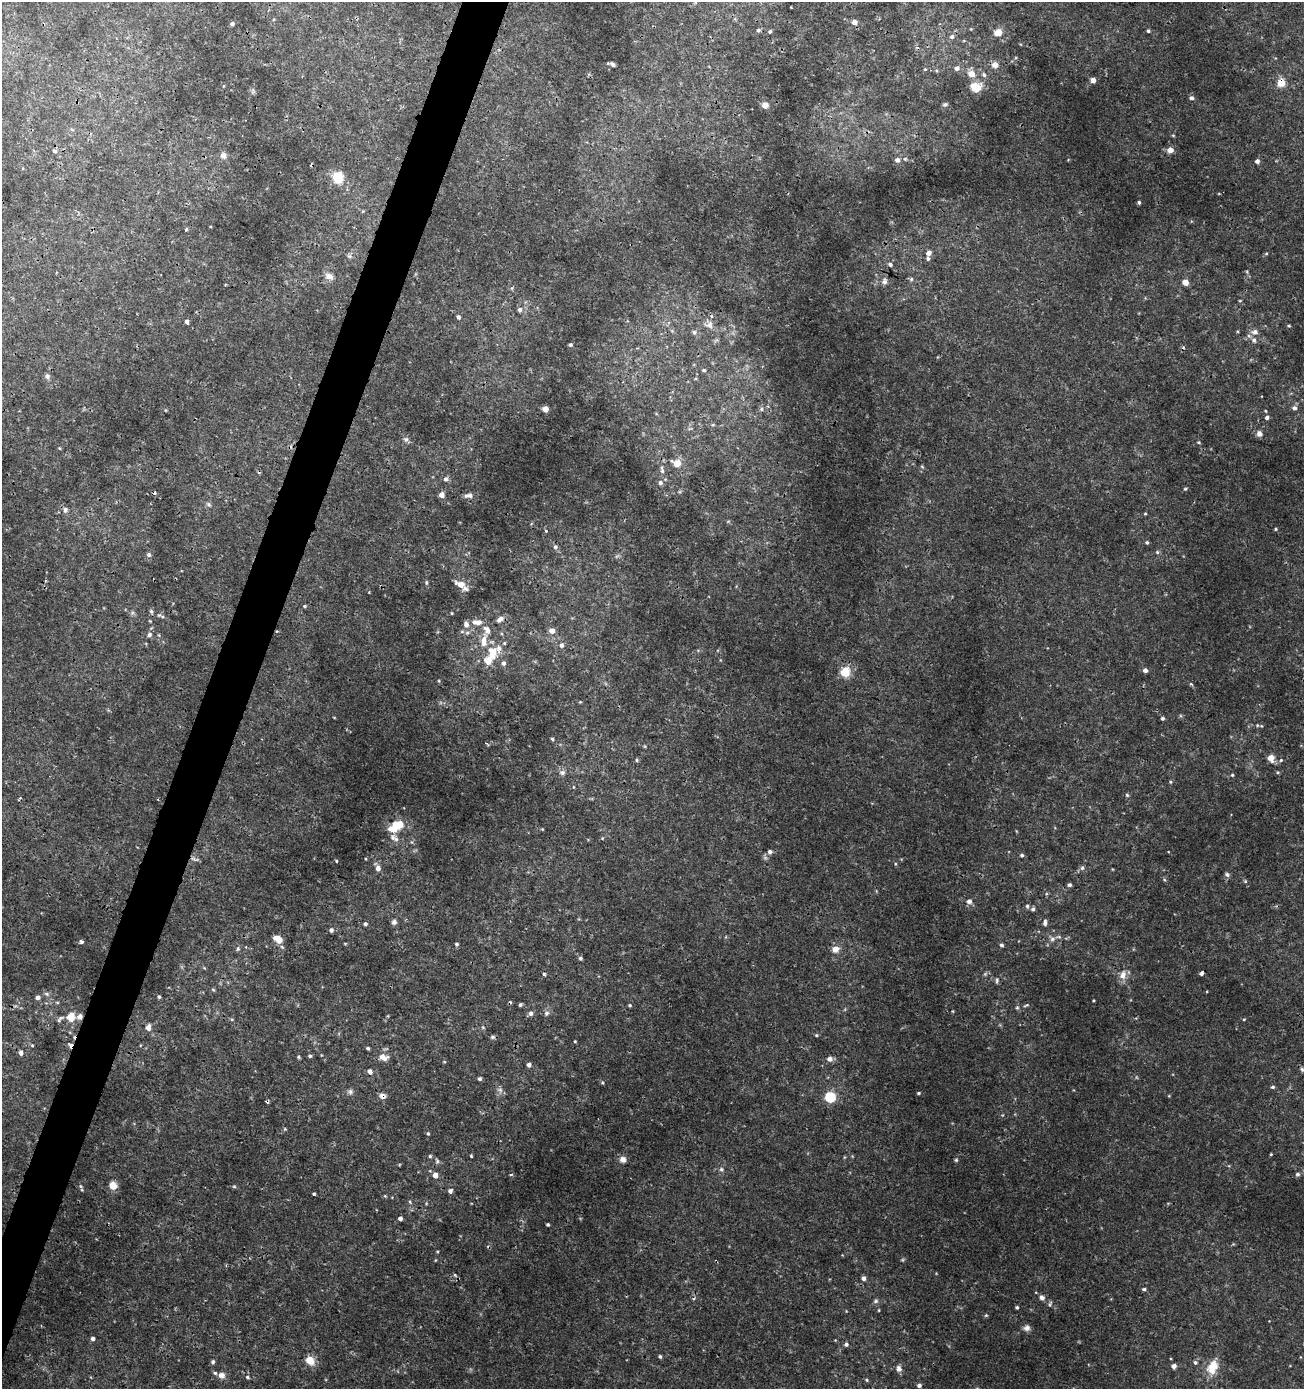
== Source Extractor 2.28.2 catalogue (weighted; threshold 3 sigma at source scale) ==
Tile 7 of 4 x 4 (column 3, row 2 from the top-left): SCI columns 2878-4179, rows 2776-4162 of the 5691 x 5560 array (HDU 1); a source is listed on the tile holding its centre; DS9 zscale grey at full resolution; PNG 1306 x 1391 px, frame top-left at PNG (2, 2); no overlay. Shown black and unused: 3% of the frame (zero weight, under 3 of 4 exposures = <1% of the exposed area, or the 3 px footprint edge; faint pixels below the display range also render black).
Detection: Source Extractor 2.28.2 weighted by HDU 2 'WHT'; one run over the whole footprint, this tile lists its part. Background 0.00201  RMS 0.001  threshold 0.00451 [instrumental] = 3 sigma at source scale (4.5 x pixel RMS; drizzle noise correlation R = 1.50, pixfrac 1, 0.0396/0.0396 arcsec/px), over >= 5 px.
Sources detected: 252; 1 too faint to see at this stretch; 10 cosmic-ray / hot-pixel residue — not listed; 10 inside a brighter listed object's ellipse — not listed separately; the other 231 listed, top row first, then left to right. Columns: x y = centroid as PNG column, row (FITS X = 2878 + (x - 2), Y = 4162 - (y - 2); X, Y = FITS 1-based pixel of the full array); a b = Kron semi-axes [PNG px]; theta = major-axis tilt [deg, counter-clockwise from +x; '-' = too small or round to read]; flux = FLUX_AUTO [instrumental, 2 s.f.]
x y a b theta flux
854 22 5 5 - 0.58
232 24 5 4 - 0.23
971 29 4 3 - 0.088
758 30 5 4 - 0.18
770 31 4 4 - 0.16
1148 31 4 4 - 0.14
998 32 5 5 - 2
952 37 6 6 - 0.31
964 41 5 3 - 0.092
612 64 7 3 -18 0.32
995 65 7 7 - 0.75
957 68 6 6 - 0.36
925 69 4 4 - 0.1
971 74 7 6 - 1.1
984 75 7 5 -71 0.24
1093 80 4 4 - 0.71
1281 83 10 8 75 1.1
975 86 9 7 -14 2.2
253 91 8 4 -76 0.19
1191 98 5 5 - 0.31
945 104 6 5 - 0.2
765 105 8 8 - 0.51
1173 135 5 3 - 0.099
1170 150 6 5 - 0.81
54 151 5 5 - 0.22
223 155 10 8 -68 0.47
905 159 5 5 - 0.16
897 160 6 5 - 0.41
1257 161 5 4 - 0.36
338 177 11 10 - 2.3
1139 202 4 3 - 0.17
186 229 4 3 - 0.17
928 253 6 5 - 0.49
1266 254 5 3 - 0.1
349 256 6 5 - 0.2
890 264 6 5 - 0.26
329 276 12 8 -27 0.64
911 279 6 5 - 0.19
884 281 10 7 78 0.35
1185 282 5 4 - 1.1
1240 301 4 3 - 0.087
520 310 6 6 - 0.3
458 317 6 5 - 0.22
187 321 4 3 - 0.5
709 324 15 11 -22 0.91
1289 326 4 3 - 0.1
672 331 6 4 -19 0.14
694 332 6 6 - 0.31
1255 332 9 6 5 0.51
1254 340 7 6 - 0.36
570 345 4 3 - 0.18
704 370 5 4 - 0.17
47 376 7 6 - 0.31
1294 408 6 5 - 0.33
545 409 4 4 - 1.1
761 409 5 5 - 0.2
1267 418 5 4 - 0.26
713 425 5 4 - 0.13
1259 434 8 7 - 0.48
406 439 7 6 - 0.27
1199 442 4 3 - 0.1
59 448 4 3 - 0.087
677 463 7 6 - 1.7
922 467 6 3 -21 0.11
662 471 8 6 -78 0.33
445 479 6 6 - 0.29
660 483 6 6 - 0.29
1185 489 4 4 - 0.14
442 495 5 5 - 0.67
470 495 8 6 -5 0.47
208 504 8 5 -37 0.22
65 510 9 6 83 0.32
1145 514 4 3 - 0.097
1276 529 4 3 - 0.12
546 531 4 3 - 0.11
1147 542 5 4 - 0.14
555 547 6 5 - 0.25
1157 552 5 5 - 0.15
149 555 6 5 - 0.22
426 582 6 4 -85 0.15
461 584 10 6 -31 1.3
304 606 4 4 - 0.13
151 611 6 5 - 0.2
132 613 6 4 19 0.18
452 613 3 3 - 0.088
162 617 6 4 -19 0.18
500 619 9 6 37 0.5
477 622 13 7 0 0.72
552 631 5 5 - 0.72
467 633 6 5 - 0.2
149 635 6 5 - 0.31
159 635 5 3 - 0.1
484 641 16 7 90 1
504 643 5 4 - 0.13
561 645 7 7 - 0.33
492 654 17 11 -81 1.9
503 663 6 5 - 0.28
1145 670 5 4 - 0.42
845 672 10 9 - 1.8
439 681 4 3 - 0.092
1191 684 6 4 -43 0.13
580 702 4 4 - 0.088
334 717 4 2 - 0.071
1162 718 4 4 - 0.21
1257 725 5 4 - 0.14
552 739 4 4 - 0.17
1271 758 9 7 -80 0.8
637 760 5 4 - 0.14
1281 760 5 4 - 0.14
1278 772 4 4 - 0.11
562 773 8 7 - 0.34
1232 775 4 4 - 0.12
1170 782 5 3 - 0.11
1127 795 5 5 - 0.14
397 825 14 7 31 4.3
542 829 4 4 - 0.086
393 838 10 7 79 0.46
602 838 4 3 - 0.082
770 852 6 5 - 0.32
1022 855 5 4 - 0.19
193 859 10 5 -34 0.33
336 861 4 3 - 0.1
895 864 4 3 - 0.091
378 868 9 5 -64 0.61
1082 868 6 6 - 0.23
1227 874 7 5 -55 0.24
1245 881 5 4 - 0.12
1069 885 4 4 - 0.24
969 901 7 6 - 0.4
1027 906 5 5 - 0.19
1033 909 5 5 - 0.21
394 922 6 6 - 0.31
1045 922 8 5 86 0.3
365 924 4 4 - 0.25
331 930 5 4 - 0.26
1052 939 8 6 16 0.39
279 940 10 7 72 0.64
81 942 3 3 - 0.38
456 944 4 4 - 0.17
1001 945 5 4 - 0.2
238 949 6 5 - 0.17
835 949 9 8 - 0.71
580 958 4 4 - 0.21
1201 973 4 3 - 0.29
544 974 4 3 - 0.21
985 974 6 5 - 0.18
1123 975 13 9 74 0.79
997 980 8 5 81 0.21
213 990 5 4 - 0.13
47 994 7 5 -16 0.25
38 997 5 5 - 0.31
159 997 4 3 - 0.18
520 1005 4 4 - 0.17
630 1005 5 4 - 0.13
1026 1005 8 3 25 0.16
531 1013 6 5 - 0.34
546 1013 7 6 - 0.29
71 1016 11 8 75 1.4
80 1016 6 5 - 0.53
60 1019 11 5 45 0.27
232 1019 5 3 - 0.11
1244 1019 5 3 - 0.083
148 1027 8 6 79 0.47
816 1035 5 4 - 0.12
492 1037 7 5 15 0.19
575 1041 3 3 - 0.091
32 1045 4 4 - 0.1
368 1048 4 3 - 0.17
21 1053 5 4 - 0.42
310 1056 4 4 - 0.19
298 1057 5 4 - 0.12
383 1057 11 7 -21 0.8
829 1059 7 6 - 0.49
444 1062 5 3 - 0.085
529 1065 4 4 - 0.37
1302 1069 6 4 -68 0.16
370 1071 6 5 - 0.36
479 1079 4 4 - 0.19
602 1083 5 4 - 0.14
1273 1087 5 4 - 0.18
350 1092 8 7 - 0.29
918 1093 4 3 - 0.13
382 1096 8 6 -11 0.49
1169 1096 5 3 - 0.081
830 1097 6 5 - 7.9
285 1129 5 4 - 0.1
428 1133 5 4 - 0.13
1271 1154 4 3 - 0.087
430 1156 4 4 - 0.15
471 1156 3 3 - 0.11
623 1159 8 8 - 0.52
956 1160 4 4 - 0.14
437 1162 6 4 79 0.18
721 1169 6 5 - 0.2
1297 1174 5 5 - 0.21
435 1175 5 5 - 0.76
511 1175 5 3 - 0.11
113 1185 8 7 - 1.1
81 1186 5 3 - 0.13
234 1186 6 4 -1 0.13
450 1191 5 4 - 0.37
314 1194 3 3 - 0.14
385 1196 5 3 - 0.099
410 1202 6 3 -47 0.13
426 1203 5 3 - 0.095
400 1218 4 4 - 0.35
548 1225 3 3 - 0.16
435 1260 5 3 - 0.081
455 1275 6 4 -47 0.17
863 1278 5 4 - 0.36
1144 1289 5 4 - 0.17
1042 1297 7 6 - 0.36
876 1301 7 6 - 0.23
1050 1304 8 4 71 0.18
1017 1307 4 3 - 0.15
879 1310 4 3 - 0.082
986 1315 5 4 - 0.12
1027 1328 9 7 6 0.43
93 1338 5 4 - 0.29
846 1344 5 5 - 0.25
660 1356 4 4 - 0.18
310 1360 10 8 -45 1.4
213 1362 5 5 - 0.19
1195 1362 5 5 - 0.21
1174 1366 6 6 - 0.35
1212 1367 18 12 66 1.8
899 1369 9 7 -69 0.4
221 1375 8 7 - 0.56
247 1377 5 4 - 0.18
867 1380 5 4 - 0.13
919 1385 4 4 - 0.32
Overlapping masked pixels (flux is a lower limit): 4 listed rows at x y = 1281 83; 193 859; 80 1016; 382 1096